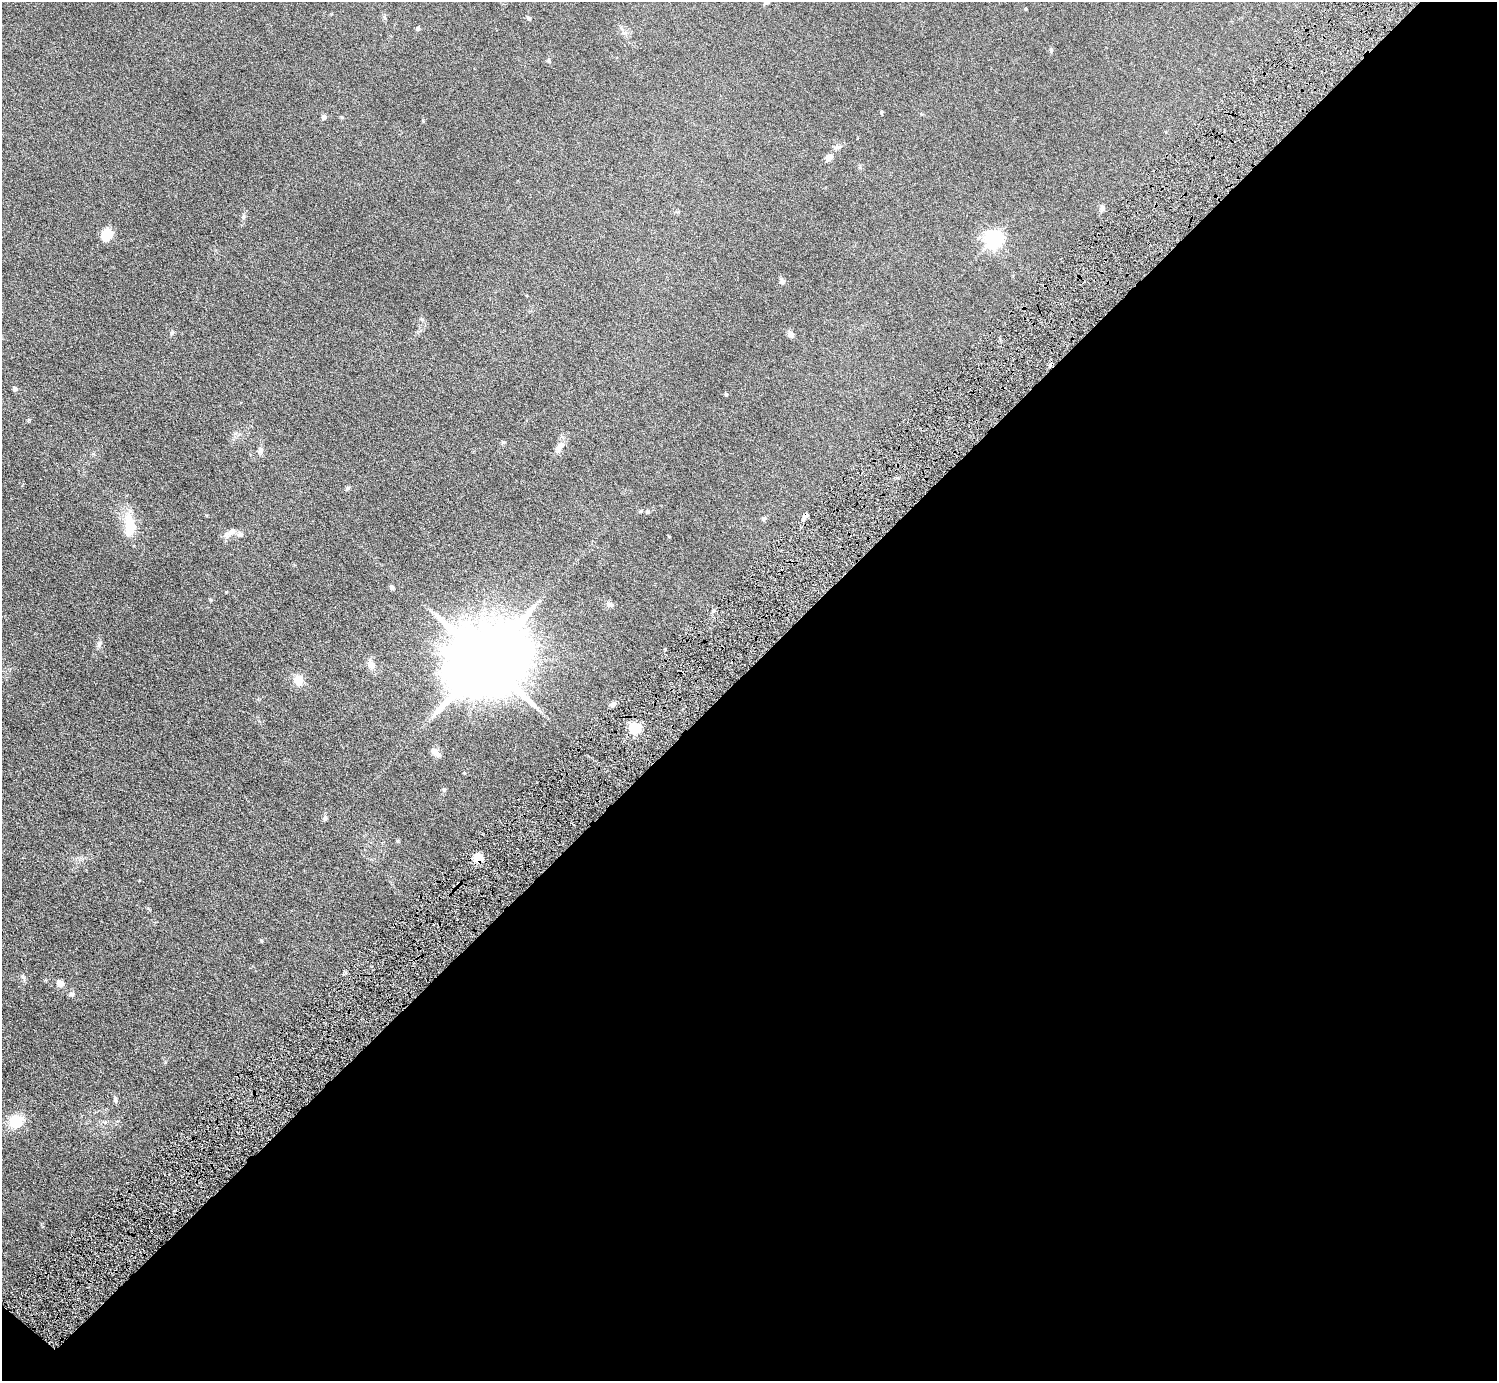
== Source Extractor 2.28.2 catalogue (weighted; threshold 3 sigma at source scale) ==
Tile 12 of 4 x 4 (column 4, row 3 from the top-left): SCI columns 4593-6087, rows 1742-3120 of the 6098 x 6100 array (HDU 1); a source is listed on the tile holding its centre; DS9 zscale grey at full resolution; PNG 1499 x 1383 px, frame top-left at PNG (2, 2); no overlay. Shown black and unused: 52% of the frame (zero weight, under 6 of 11 exposures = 5% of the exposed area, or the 3 px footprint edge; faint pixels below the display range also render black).
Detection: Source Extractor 2.28.2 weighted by HDU 2 'WHT'; one run over the whole footprint, this tile lists its part. Background 0.103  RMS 0.006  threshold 0.0246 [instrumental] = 3 sigma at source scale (4.09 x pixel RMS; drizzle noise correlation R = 1.36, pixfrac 0.8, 0.05/0.05 arcsec/px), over >= 5 px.
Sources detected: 50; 2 inside a brighter listed object's ellipse — not listed separately; the other 48 listed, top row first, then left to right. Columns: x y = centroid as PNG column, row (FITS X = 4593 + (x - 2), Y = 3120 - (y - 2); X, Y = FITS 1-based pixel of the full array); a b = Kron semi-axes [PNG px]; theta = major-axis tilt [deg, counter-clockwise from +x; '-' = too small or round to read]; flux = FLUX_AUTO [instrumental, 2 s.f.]
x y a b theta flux
1026 9 3 3 - 0.46
384 18 8 4 -80 0.87
529 18 6 4 -41 0.8
418 28 4 4 - 1.3
624 33 7 4 -18 1.1
1051 50 6 5 - 0.77
549 60 8 4 -82 0.73
881 112 5 3 - 0.5
324 117 4 4 - 2.8
837 147 9 6 9 1.4
829 157 10 7 35 2.8
1102 208 9 5 75 1.3
243 217 6 6 - 1.1
107 235 14 11 62 7.3
994 239 6 6 - 210
782 281 7 6 - 1.2
172 333 6 5 - 0.95
790 334 7 5 -44 2.7
15 389 4 4 - 2.1
726 394 4 4 - 0.88
560 446 15 7 52 4
260 451 8 7 - 1.8
348 488 6 4 44 0.83
647 512 6 5 - 0.89
805 517 11 5 55 1.9
763 519 6 5 - 0.76
129 525 29 12 -85 15
232 532 14 8 32 3.1
240 535 8 6 -14 1.6
392 587 6 4 -65 1.3
610 605 8 7 - 1.8
99 644 9 5 75 1.5
485 660 21 17 35 7900
371 665 11 9 -57 3
298 680 9 8 - 7.4
613 704 7 6 - 1.5
635 728 5 5 - 54
434 751 10 8 -34 2.2
464 773 5 3 - 0.39
444 790 5 5 - 0.72
325 818 7 5 -86 1.2
398 841 6 4 -71 0.56
478 857 11 10 - 6.4
261 941 5 4 - 0.57
60 983 5 4 - 9
72 994 6 6 - 1.3
116 1100 8 5 -66 1.1
16 1121 13 13 - 15
Overlapping masked pixels (flux is a lower limit): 2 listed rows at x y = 805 517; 478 857
Unlisted compact peaks at least as high as the median listed source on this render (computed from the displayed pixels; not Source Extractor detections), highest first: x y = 23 977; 226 592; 165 1062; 422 319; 503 442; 669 536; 211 600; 423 120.